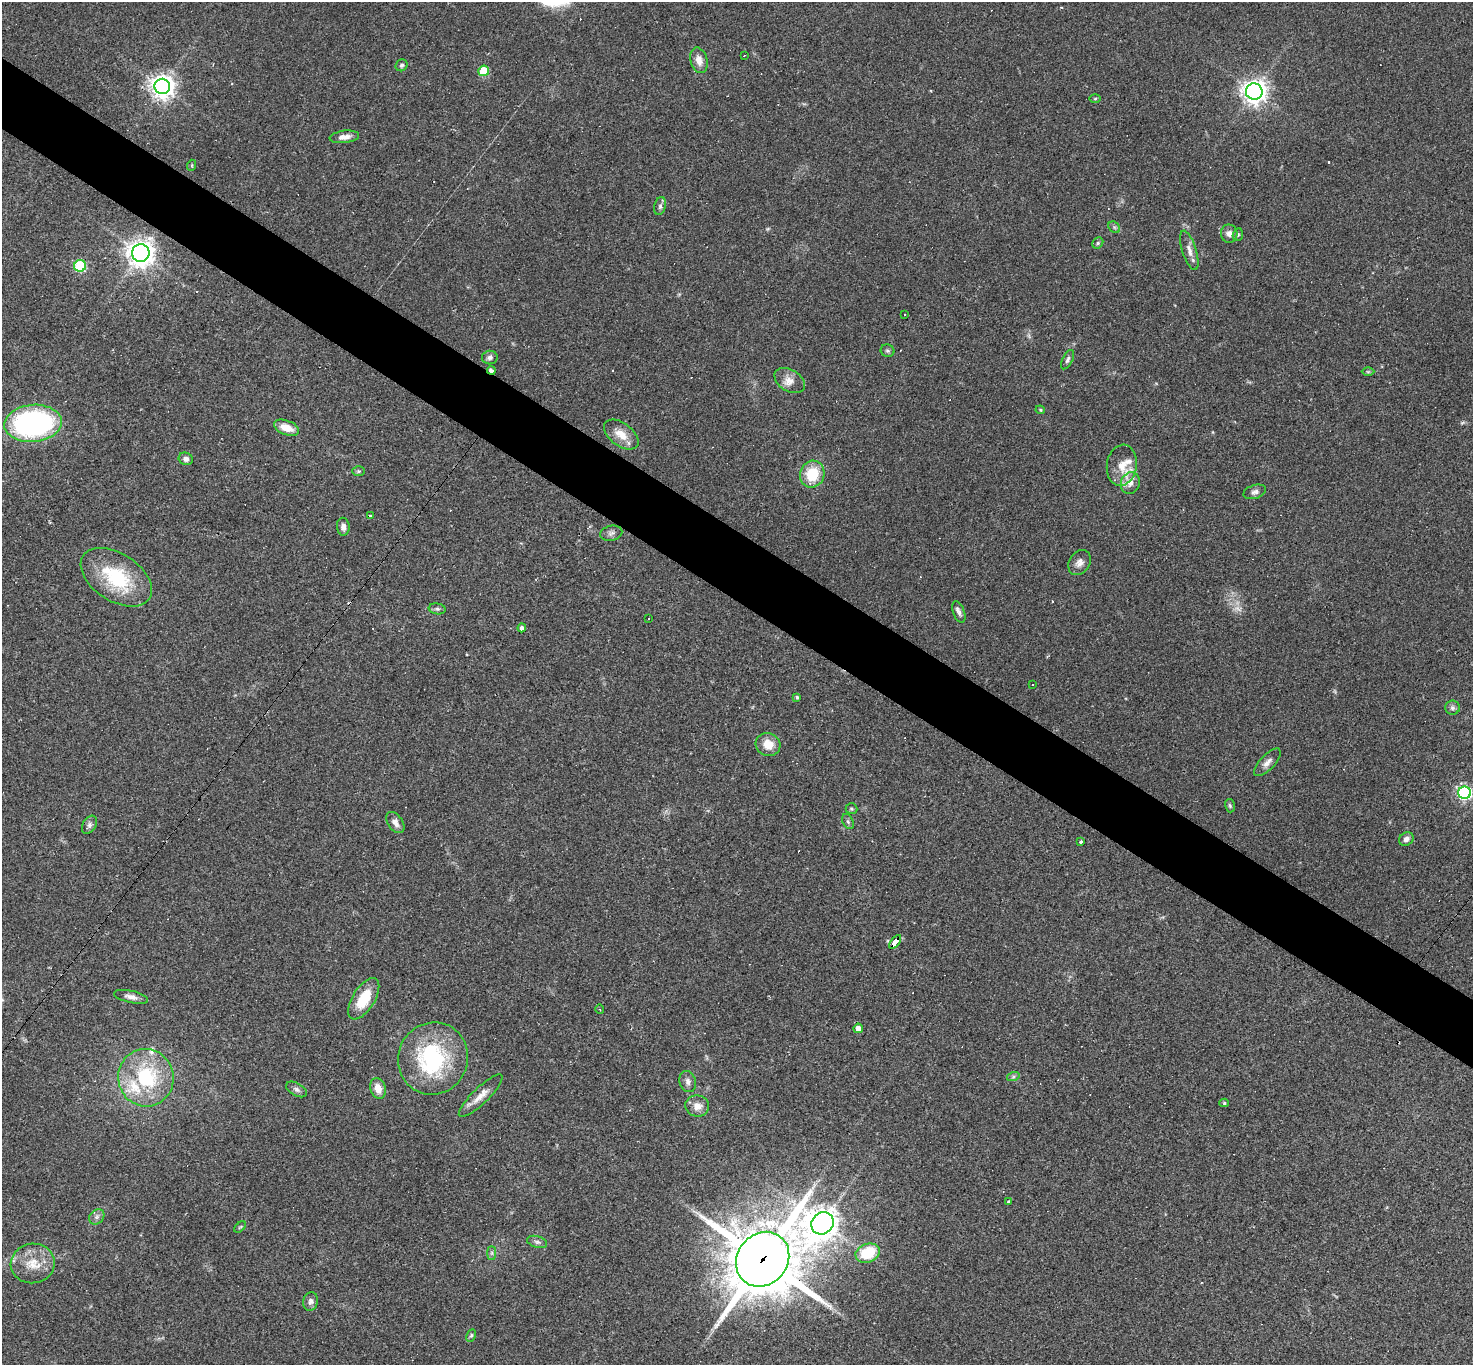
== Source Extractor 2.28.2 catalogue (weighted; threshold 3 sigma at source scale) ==
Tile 11 of 4 x 4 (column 3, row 3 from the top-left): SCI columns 2942-4412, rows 1652-3014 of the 5882 x 5889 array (HDU 1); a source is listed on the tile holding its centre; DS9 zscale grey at full resolution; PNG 1475 x 1367 px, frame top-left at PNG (2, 2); each listed source drawn as its Kron ellipse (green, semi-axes under 4 px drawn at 4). Shown black and unused: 5% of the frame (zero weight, under 2 of 3 exposures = <1% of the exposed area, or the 3 px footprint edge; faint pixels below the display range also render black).
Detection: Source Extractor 2.28.2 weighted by HDU 2 'WHT'; one run over the whole footprint, this tile lists its part. Background 0.0731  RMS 0.0056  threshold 0.0251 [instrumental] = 3 sigma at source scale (4.5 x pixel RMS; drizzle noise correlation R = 1.50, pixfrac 1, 0.05/0.05 arcsec/px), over >= 5 px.
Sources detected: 102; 1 too faint to see at this stretch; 14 cosmic-ray / hot-pixel residue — neither listed nor drawn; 6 inside a brighter listed object's ellipse — not listed separately; the other 81 listed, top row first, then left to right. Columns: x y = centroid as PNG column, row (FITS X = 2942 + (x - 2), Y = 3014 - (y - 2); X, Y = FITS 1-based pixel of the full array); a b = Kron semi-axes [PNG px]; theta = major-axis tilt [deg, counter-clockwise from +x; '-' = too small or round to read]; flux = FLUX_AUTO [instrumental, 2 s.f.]
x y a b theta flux
744 56 3 3 - 1.1
699 60 13 8 -75 4.9
402 65 6 5 - 1.2
484 71 5 5 - 25
162 86 8 7 - 510
1254 92 8 8 - 460
1095 98 5 4 - 0.64
344 137 15 6 6 3.8
192 165 5 3 - 0.55
660 206 9 5 76 1.6
1114 227 6 5 - 1.1
1229 234 9 8 - 2.9
1238 235 6 5 - 0.94
1098 243 6 5 - 0.97
1189 250 20 7 -73 4.1
141 253 9 9 - 600
80 266 6 6 - 55
905 314 3 2 - 0.74
887 351 7 6 - 1.2
490 357 8 6 9 1.8
1068 360 10 5 63 1.5
491 370 4 3 - 5.7
1368 372 6 4 0 0.77
790 380 16 10 -32 5.1
1040 410 5 4 - 0.72
33 423 29 18 5 120
286 428 13 7 -20 7.4
621 435 20 11 -37 8.4
186 459 7 6 - 2
1122 465 21 15 81 9.2
359 471 6 5 - 0.93
812 474 13 12 - 18
1130 483 11 9 67 3.8
1255 492 11 7 17 2.1
370 515 3 3 - 1.3
343 527 9 6 -86 2.5
611 533 11 7 12 2.2
1079 563 13 10 55 3.6
116 577 39 24 -33 38
437 609 8 5 -8 1.4
959 612 11 5 -70 2
649 619 3 2 - 0.68
522 628 4 4 - 1.7
1032 685 3 3 - 0.66
797 697 4 4 - 0.93
1452 708 7 7 - 1.7
768 745 12 11 - 7.8
1267 762 17 7 47 3.5
1465 793 6 6 - 140
1230 806 7 5 -74 0.96
851 809 6 5 - 0.91
848 822 8 5 -64 1.3
395 823 12 7 -55 3.5
89 825 10 6 59 2
1406 839 7 6 - 2.3
1080 842 3 3 - 1.3
895 942 8 4 52 68
131 997 17 6 -13 3.3
364 999 23 11 58 16
600 1009 4 3 - 0.66
858 1028 5 4 - 4.4
433 1058 36 35 - 59
1013 1077 6 4 19 0.84
146 1078 29 28 - 45
688 1081 11 8 -73 2.6
378 1088 10 7 -70 5.7
297 1089 11 6 -28 2
481 1096 29 8 44 6.1
1224 1103 5 4 - 0.86
697 1106 12 10 -7 5
1008 1201 4 3 - 0.62
97 1217 8 6 46 1.9
822 1223 12 10 43 840
240 1227 7 4 44 0.75
537 1242 10 6 -15 1.6
492 1253 7 4 90 1.1
868 1253 12 9 20 20
763 1259 29 25 50 4100
33 1263 22 19 10 13
310 1301 9 7 76 2.2
471 1335 6 4 62 0.84
Overlapping masked pixels (flux is a lower limit): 3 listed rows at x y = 491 370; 895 942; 763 1259